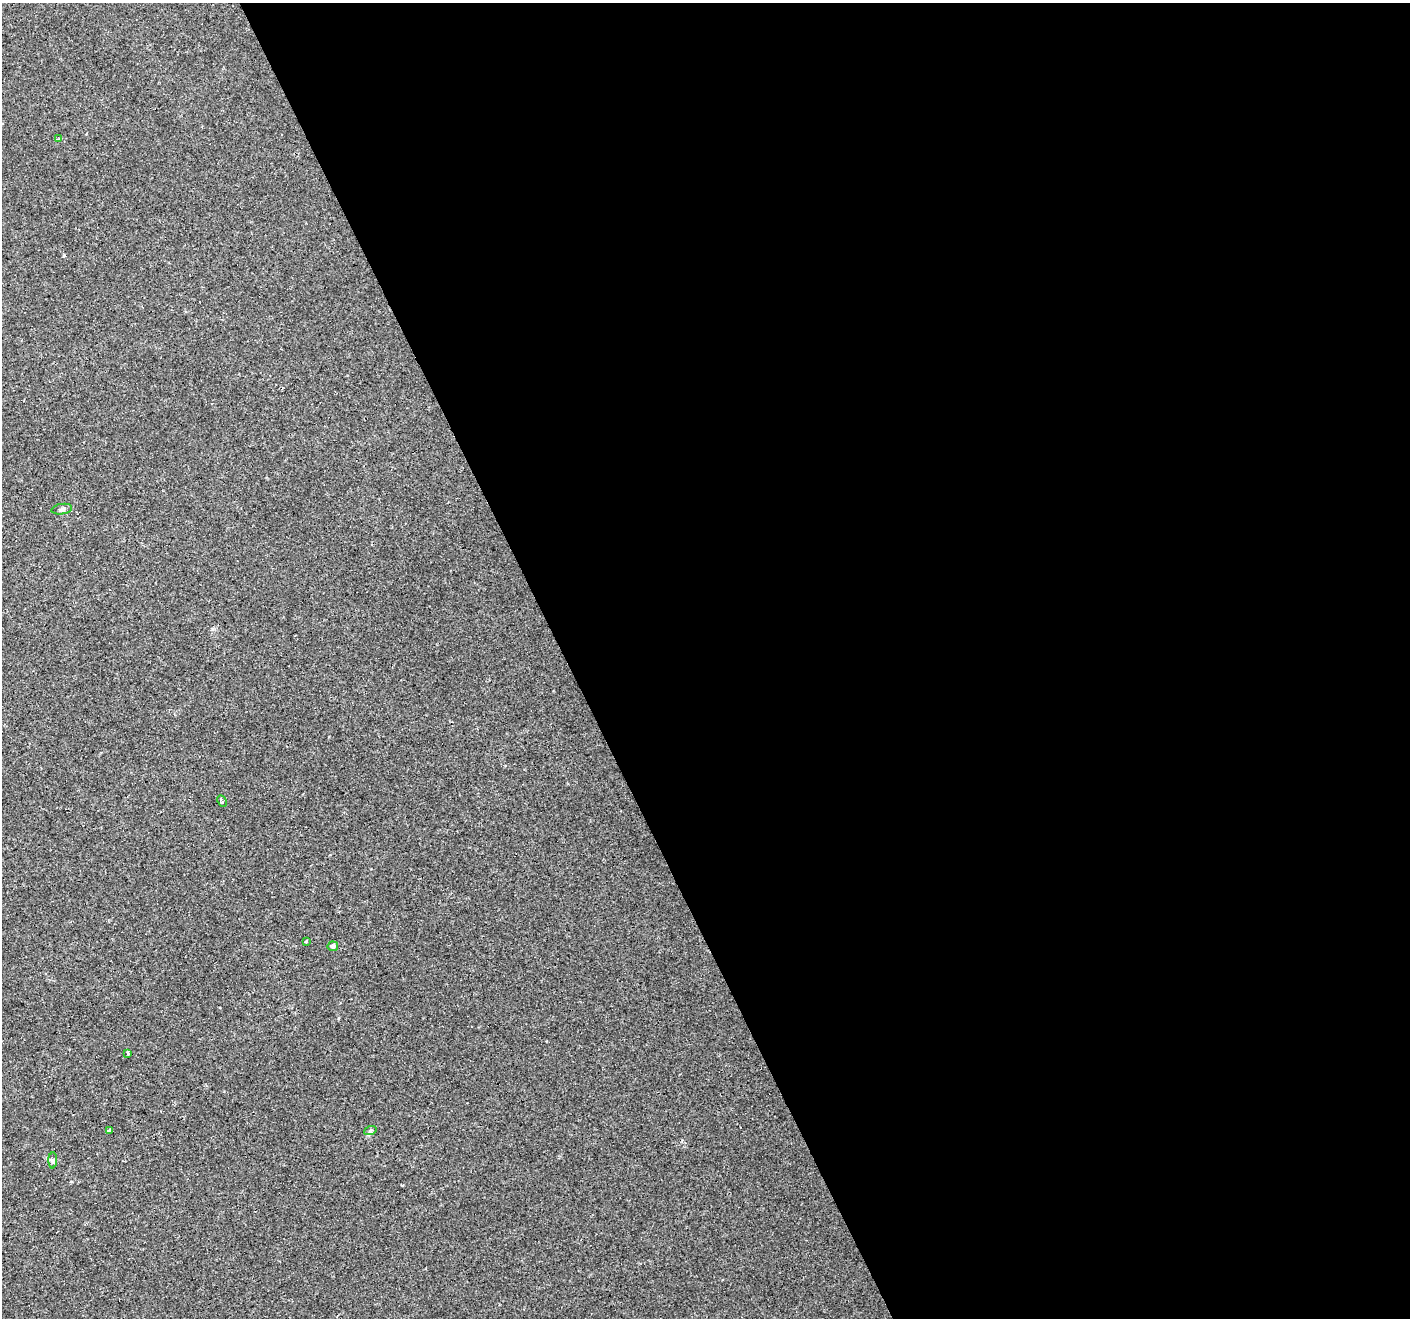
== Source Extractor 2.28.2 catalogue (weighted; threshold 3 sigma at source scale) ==
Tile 8 of 4 x 4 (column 4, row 2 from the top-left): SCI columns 4224-5631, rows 2718-4033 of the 5631 x 5490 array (HDU 1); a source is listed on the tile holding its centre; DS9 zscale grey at full resolution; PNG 1412 x 1320 px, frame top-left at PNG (2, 3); each listed source drawn as its Kron ellipse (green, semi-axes under 4 px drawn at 4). Shown black and unused: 60% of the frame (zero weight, under 2 of 3 exposures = <1% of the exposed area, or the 3 px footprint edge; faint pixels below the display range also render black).
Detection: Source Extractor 2.28.2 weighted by HDU 2 'WHT'; one run over the whole footprint, this tile lists its part. Background 0.034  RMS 0.0061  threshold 0.0276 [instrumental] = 3 sigma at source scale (4.5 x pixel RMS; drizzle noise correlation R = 1.50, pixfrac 1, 0.0396/0.0396 arcsec/px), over >= 5 px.
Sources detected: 10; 1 cosmic-ray / hot-pixel residue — neither listed nor drawn; the other 9 listed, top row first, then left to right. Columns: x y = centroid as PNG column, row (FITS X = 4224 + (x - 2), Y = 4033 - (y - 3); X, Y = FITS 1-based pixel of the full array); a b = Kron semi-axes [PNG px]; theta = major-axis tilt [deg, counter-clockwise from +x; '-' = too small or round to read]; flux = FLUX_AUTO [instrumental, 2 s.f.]
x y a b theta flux
59 139 3 3 - 2.5
62 509 10 5 9 1.7
222 801 6 3 -63 2.7
306 941 3 3 - 0.6
333 946 5 5 - 2
128 1053 4 3 - 1.2
109 1130 4 3 - 2.7
370 1131 6 4 19 0.83
53 1160 8 4 89 1.1